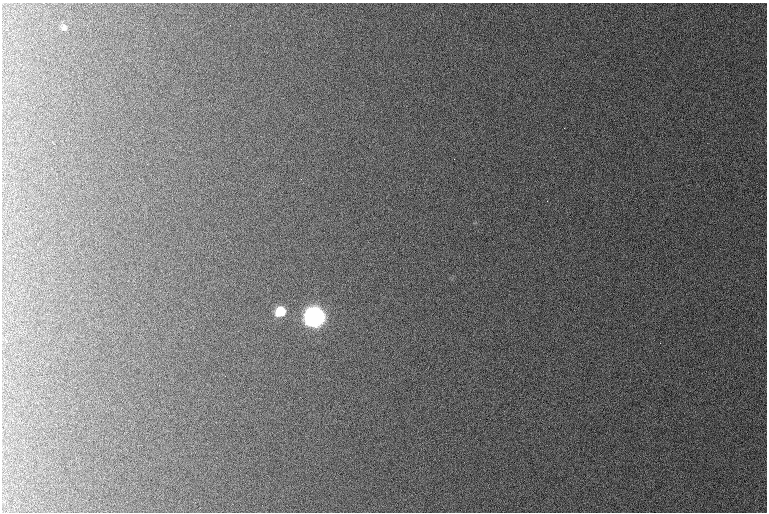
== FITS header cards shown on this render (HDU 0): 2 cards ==
NAXIS1  =                  765 /
NAXIS2  =                  510 /

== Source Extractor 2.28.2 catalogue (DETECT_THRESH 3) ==
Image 765 x 510 px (HDU 0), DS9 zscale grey, 1 PNG px = 1 image px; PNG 769 x 514 px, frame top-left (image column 1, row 510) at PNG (2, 3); no overlay
Background 1060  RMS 11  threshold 32.7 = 3 sigma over >= 5 px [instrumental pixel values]
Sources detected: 4; all 4 listed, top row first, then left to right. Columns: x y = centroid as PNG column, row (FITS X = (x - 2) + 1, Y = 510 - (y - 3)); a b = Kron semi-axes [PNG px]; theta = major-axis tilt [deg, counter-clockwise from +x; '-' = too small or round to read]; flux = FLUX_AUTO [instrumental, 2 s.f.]
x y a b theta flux
64 27 8 7 - 2000
280 312 8 8 - 24000
315 317 9 9 - 520000
660 343 2 2 - 360